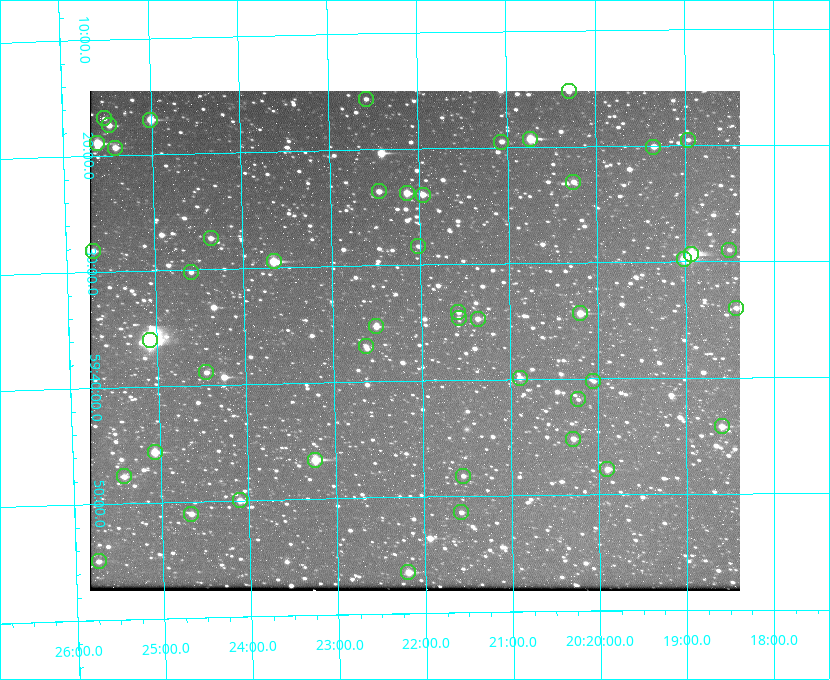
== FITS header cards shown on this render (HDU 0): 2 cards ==
NAXIS1  =                  650 / Width of table row in bytes
NAXIS2  =                  500 / Number of rows in table

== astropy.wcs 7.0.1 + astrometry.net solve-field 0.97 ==
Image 650 x 500 px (HDU 0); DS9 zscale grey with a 90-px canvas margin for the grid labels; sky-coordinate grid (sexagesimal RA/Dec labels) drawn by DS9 from the SOLVED WCS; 47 Tycho-2 reference stars matched to detected sources circled (green)
Header WCS: none
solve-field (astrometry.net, Tycho-2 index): SOLVED blind (the file carries no WCS)
Solved WCS: RA---TAN-SIP/DEC--TAN-SIP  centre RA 20:22:05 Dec +59:37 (305.52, +59.61 deg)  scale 5.17 arcsec/px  FOV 56.0' x 43.1'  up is -179 deg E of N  parity flipped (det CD > 0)
(file carries no celestial WCS; the grid is the blind solution)
Tycho-2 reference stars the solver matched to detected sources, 47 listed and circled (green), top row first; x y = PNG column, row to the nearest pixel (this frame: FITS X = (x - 90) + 1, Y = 500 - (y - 91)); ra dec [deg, ICRS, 3 dp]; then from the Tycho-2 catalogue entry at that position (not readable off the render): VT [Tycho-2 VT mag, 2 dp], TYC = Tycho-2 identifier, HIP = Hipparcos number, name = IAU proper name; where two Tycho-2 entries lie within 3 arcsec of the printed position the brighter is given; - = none
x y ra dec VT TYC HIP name
569 91 305.075 +59.254 11.10 3949-857-1 - -
366 99 305.645 +59.261 12.19 3949-1327-1 - -
104 118 306.381 +59.280 11.91 3949-849-1 - -
150 120 306.252 +59.284 9.41 3949-1643-1 - -
109 125 306.368 +59.290 11.15 3949-1131-1 - -
530 139 305.185 +59.322 8.95 3949-1869-1 - -
688 140 304.741 +59.325 12.05 3949-499-1 - -
501 142 305.266 +59.325 11.55 3949-717-1 - -
97 143 306.403 +59.316 8.76 3949-1785-1 - -
653 147 304.838 +59.335 10.93 3949-1877-1 - -
115 148 306.353 +59.322 10.67 3949-467-1 - -
573 182 305.064 +59.384 11.29 3949-93-1 - -
379 191 305.613 +59.394 10.81 3949-1261-1 - -
407 193 305.535 +59.397 10.37 3949-1383-1 - -
423 195 305.490 +59.400 10.79 3949-1179-1 - -
211 238 306.091 +59.456 11.36 3949-919-1 - -
418 246 305.505 +59.474 11.77 3949-1259-1 - -
729 250 304.626 +59.483 12.57 3949-149-1 - -
93 251 306.423 +59.470 10.87 3949-1331-1 - -
691 254 304.733 +59.490 8.93 3949-1451-1 - -
684 259 304.755 +59.496 9.37 3949-615-1 - -
274 261 305.915 +59.492 9.25 3949-1149-1 - -
191 272 306.149 +59.504 12.27 3949-401-1 - -
736 308 304.607 +59.567 11.00 3949-1861-1 - -
458 312 305.394 +59.570 11.70 3949-405-1 - -
580 313 305.049 +59.573 10.18 3949-1099-1 - -
459 318 305.393 +59.578 11.77 3949-137-1 - -
478 319 305.340 +59.579 10.98 3949-39-1 - -
376 326 305.628 +59.588 10.19 3949-1517-1 - -
150 340 306.271 +59.600 6.45 3949-2016-1 100714 -
366 346 305.659 +59.616 11.86 3949-1415-1 - -
206 372 306.113 +59.648 11.13 3949-1837-1 - -
520 378 305.223 +59.664 11.52 3949-1631-1 - -
593 381 305.013 +59.671 12.48 3949-1826-1 - -
578 399 305.057 +59.697 12.28 3949-191-1 - -
722 426 304.649 +59.737 10.61 3949-735-1 - -
573 439 305.073 +59.753 11.06 3949-89-1 - -
155 452 306.265 +59.761 9.71 3949-555-1 - -
315 460 305.808 +59.778 8.73 3949-715-1 100545 -
607 469 304.976 +59.797 11.33 3949-1031-1 - -
124 476 306.354 +59.795 10.50 3949-971-1 - -
463 476 305.387 +59.804 11.49 3949-285-1 - -
240 500 306.026 +59.833 10.93 3949-785-1 - -
461 512 305.395 +59.857 11.71 3949-313-1 - -
191 514 306.165 +59.851 11.26 3949-49-1 - -
99 561 306.434 +59.916 11.17 3949-1155-1 - -
408 572 305.548 +59.941 10.72 3949-815-1 - -